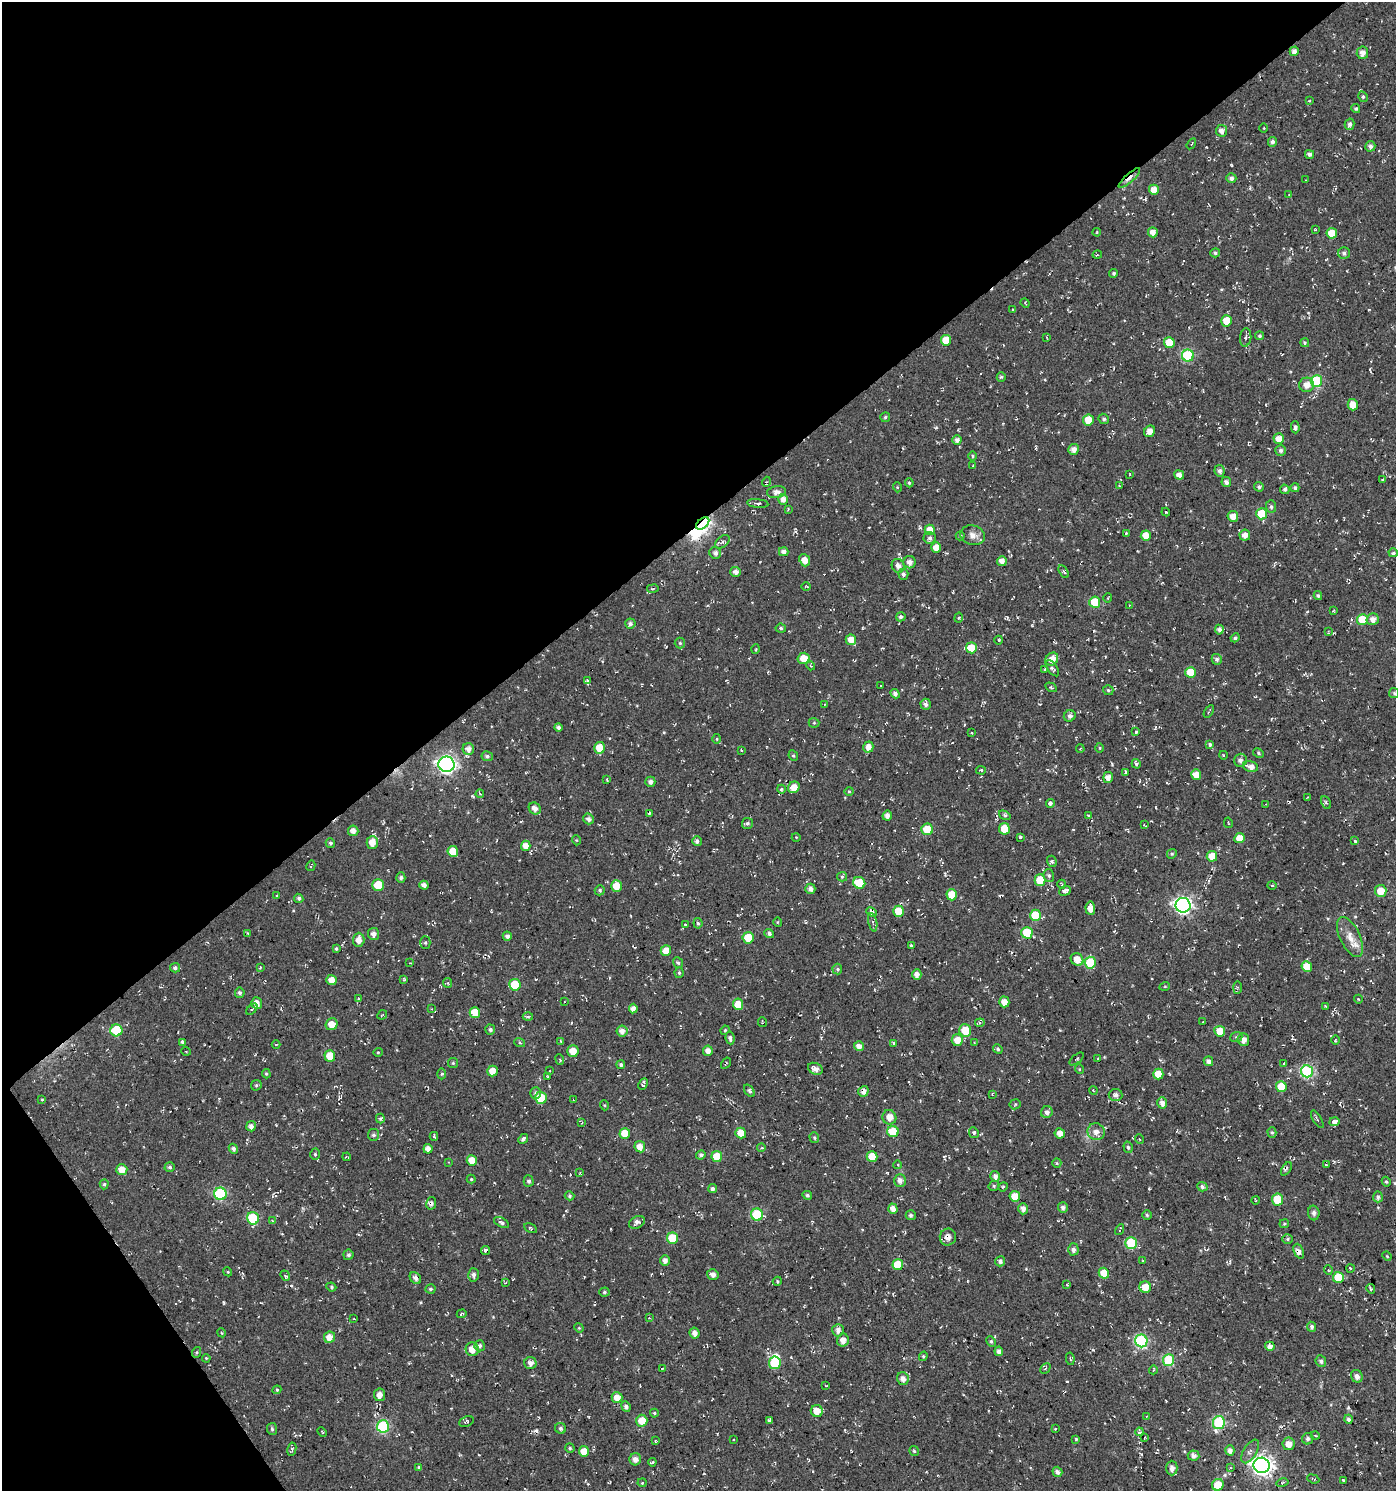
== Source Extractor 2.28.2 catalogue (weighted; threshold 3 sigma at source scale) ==
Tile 5 of 4 x 4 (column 1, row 2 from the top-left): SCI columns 192-1585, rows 2981-4469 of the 5896 x 5960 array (HDU 1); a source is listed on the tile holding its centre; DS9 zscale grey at full resolution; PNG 1398 x 1493 px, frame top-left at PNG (2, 2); each listed source drawn as its Kron ellipse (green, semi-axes under 4 px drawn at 4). Shown black and unused: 38% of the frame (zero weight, under 2 of 3 exposures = <1% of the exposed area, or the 3 px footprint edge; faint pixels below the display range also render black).
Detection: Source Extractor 2.28.2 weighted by HDU 2 'WHT'; one run over the whole footprint, this tile lists its part. Background -0.0148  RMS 0.0082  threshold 0.0367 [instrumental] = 3 sigma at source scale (4.5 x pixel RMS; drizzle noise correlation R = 1.50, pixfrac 1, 0.0396/0.0396 arcsec/px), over >= 5 px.
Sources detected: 507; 2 inside a brighter object's white glare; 13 cosmic-ray / hot-pixel residue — neither listed nor drawn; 2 inside a brighter listed object's ellipse — not listed separately; the other 490 listed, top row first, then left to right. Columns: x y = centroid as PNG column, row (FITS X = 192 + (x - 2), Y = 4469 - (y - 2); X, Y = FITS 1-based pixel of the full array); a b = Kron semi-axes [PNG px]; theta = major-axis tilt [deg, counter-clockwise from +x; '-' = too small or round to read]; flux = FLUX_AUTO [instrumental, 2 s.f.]
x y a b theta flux
1294 51 5 4 - 3.9
1362 53 6 5 - 4.6
1363 97 5 4 - 1.6
1309 101 4 2 - 0.63
1356 109 4 4 - 1.3
1350 124 6 5 - 2.4
1264 128 4 3 - 0.65
1222 131 6 5 - 4.2
1272 142 5 4 - 2.6
1191 144 6 3 56 0.98
1370 146 5 5 - 2.3
1310 154 4 4 - 3
1129 178 14 4 43 9.4
1231 178 5 5 - 2.7
1306 180 3 3 - 0.79
1154 190 5 5 - 7.4
1289 195 4 3 - 0.69
1315 230 3 2 - 0.78
1097 232 4 3 - 0.69
1153 232 5 5 - 4.8
1332 233 5 5 - 16
1215 253 5 4 - 1.5
1344 253 6 5 - 2.3
1097 255 5 3 - 0.66
1114 273 4 4 - 1.5
1025 303 5 3 - 0.74
1013 310 3 3 - 0.91
1227 321 5 5 - 14
1259 336 4 4 - 1.5
1046 337 4 2 - 0.54
1246 337 9 5 84 2.5
946 340 5 5 - 12
1169 343 5 5 - 16
1305 343 4 4 - 1.3
1188 356 6 6 - 63
1001 377 4 4 - 1.2
1316 381 6 5 - 53
1307 385 7 7 - 6.2
1353 405 6 5 - 7.8
885 417 5 5 - 1.4
1104 419 5 5 - 1.7
1088 420 5 5 - 14
1295 427 6 4 -89 1.9
1150 431 6 5 - 5.5
1279 439 5 5 - 7.8
957 440 5 4 - 3
1074 449 5 5 - 4.7
1280 450 5 5 - 1.9
972 456 5 3 - 0.84
973 466 3 2 - 0.5
1220 471 6 5 - 2.5
1130 474 3 2 - 0.62
1179 475 5 4 - 5.3
1383 479 4 2 - 0.87
766 482 5 3 - 0.78
1226 482 5 5 - 3.2
909 483 4 4 - 1
1119 486 4 4 - 0.81
897 487 5 3 - 0.74
1259 487 5 4 - 1.8
1295 488 4 4 - 1.5
1285 489 5 4 - 1.7
776 492 9 6 9 3.8
783 499 5 5 - 4.6
758 503 11 4 -6 1.8
1271 507 6 5 - 1.7
788 509 3 3 - 0.82
1166 512 4 3 - 0.7
1262 514 5 5 - 25
1233 516 5 5 - 6.6
703 523 8 4 38 150
930 530 5 5 - 9.6
1126 533 3 3 - 0.71
973 535 12 9 -16 5.3
1245 535 5 5 - 5.1
960 536 4 4 - 1.1
1146 536 5 5 - 9.3
930 538 6 6 - 2.5
722 542 8 5 41 2.2
936 548 5 5 - 7.5
784 552 5 4 - 3.3
715 553 6 5 - 2.6
1393 553 5 4 - 1.5
805 560 6 5 - 6.7
1002 561 5 5 - 5.1
910 562 6 6 - 3.7
898 566 7 6 - 3.8
1064 571 7 4 -59 1.3
736 572 5 5 - 4.1
903 574 5 5 - 2.2
806 587 4 3 - 0.78
653 589 6 3 9 0.96
1318 595 4 4 - 1.3
1108 598 5 3 - 0.78
1095 602 5 5 - 23
1129 605 3 2 - 0.63
1334 611 4 3 - 0.96
901 617 5 4 - 2.1
959 618 5 4 - 1.2
1362 619 5 5 - 21
1373 619 6 6 - 4.8
630 624 5 5 - 2.7
781 628 5 4 - 1.3
1219 630 5 4 - 2.9
1328 631 3 2 - 0.68
1235 638 4 4 - 1.8
851 640 5 5 - 7.6
999 640 4 3 - 0.68
680 643 5 5 - 1.4
971 648 5 5 - 16
756 649 5 3 - 0.79
804 658 6 5 - 10
1052 659 7 6 - 8.7
1217 659 5 5 - 2.2
811 666 5 3 - 0.92
1052 668 9 4 -53 1.9
1045 669 3 3 - 1
1190 672 5 5 - 16
587 680 4 3 - 0.81
881 686 3 2 - 0.87
1051 687 6 3 -31 1
1108 690 5 5 - 1.4
1394 693 5 5 - 1.1
895 694 5 4 - 2.6
926 704 5 5 - 2.6
824 705 3 2 - 0.51
1209 711 7 3 59 1.1
1070 716 6 5 - 2.6
814 723 5 5 - 0.93
558 727 4 4 - 2.3
1136 732 3 3 - 3.4
972 733 3 2 - 0.59
717 739 5 3 - 0.77
1210 744 4 3 - 1.7
868 747 5 5 - 5.7
599 748 6 5 - 11
1100 748 5 3 - 0.76
468 749 6 5 - 4.3
1080 749 4 3 - 0.64
741 750 3 2 - 0.75
1258 753 6 4 -30 1.2
1223 755 4 3 - 0.57
487 756 6 5 - 1.8
793 756 5 4 - 1.1
1240 760 6 6 - 3.1
446 764 8 7 - 260
1136 764 5 4 - 1.5
1251 767 8 5 -15 5
981 770 5 4 - 1.4
1125 773 3 3 - 1.4
1196 775 5 5 - 8
1108 777 5 4 - 5.9
607 779 4 2 - 0.6
650 782 5 5 - 2.3
794 787 6 5 - 7.1
781 789 4 4 - 0.96
849 791 4 4 - 0.87
480 794 4 3 - 0.76
1307 798 4 2 - 0.76
1326 802 7 4 -62 1.4
1050 803 4 4 - 2.7
1266 804 2 2 - 0.43
535 809 6 5 - 3.7
649 813 3 2 - 0.82
1005 815 6 4 -33 1.5
887 816 5 5 - 3.5
1088 816 4 4 - 1.1
589 819 5 5 - 2.5
747 823 5 5 - 1.6
1228 823 5 2 - 0.67
1144 825 4 2 - 0.72
927 829 6 6 - 16
1004 829 6 5 - 18
353 831 5 5 - 4.7
796 837 4 3 - 0.56
1020 837 3 3 - 1.1
1239 838 5 5 - 10
576 840 5 3 - 0.65
697 841 5 4 - 2.6
1355 841 4 4 - 0.98
372 842 6 5 - 8.8
330 843 5 4 - 1.6
526 846 5 4 - 6
453 851 5 5 - 11
1172 854 5 4 - 1.2
1212 856 5 5 - 11
1052 861 6 4 -69 1.5
311 866 5 4 - 1.1
1049 876 6 5 - 1.6
842 877 5 4 - 1.2
401 878 5 4 - 2.3
1040 880 5 5 - 19
859 883 6 5 - 26
1062 884 4 4 - 0.81
378 885 6 5 - 24
424 885 4 4 - 3.4
1272 885 4 3 - 0.81
616 886 6 5 - 11
810 889 5 5 - 3.5
600 890 5 5 - 1.6
1065 891 6 4 23 2.8
1381 891 6 6 - 9.8
952 895 5 5 - 16
277 896 4 3 - 0.78
299 898 5 4 - 1.5
1183 905 7 7 - 250
1090 908 7 5 -85 6.5
898 911 5 5 - 13
872 912 6 4 -25 2.4
1035 915 6 5 - 22
777 922 5 3 - 0.71
873 922 9 3 -78 1.7
698 923 5 4 - 1.3
685 924 3 3 - 0.89
1027 933 6 5 - 32
248 934 4 2 - 0.75
373 934 6 5 - 3.7
769 934 5 4 - 2.1
507 936 4 4 - 2.6
1350 937 21 10 -64 8.7
748 938 5 5 - 21
359 940 7 5 88 5.7
425 943 6 5 - 1.5
911 945 4 3 - 1.3
336 949 3 3 - 1
666 951 5 5 - 8.1
1077 959 7 6 - 8.7
410 963 3 2 - 0.57
678 963 5 4 - 1.4
1090 963 6 5 - 34
1307 966 5 5 - 12
260 967 3 3 - 0.87
175 968 5 4 - 1.8
837 969 5 5 - 1.3
679 973 5 4 - 1.2
917 975 5 4 - 4.7
404 979 4 3 - 0.9
332 980 5 5 - 7
447 983 5 4 - 0.92
515 985 6 5 - 26
1165 986 5 3 - 0.73
1237 988 6 3 88 1
240 993 5 5 - 2
358 998 4 3 - 0.81
1358 999 4 3 - 0.61
564 1002 2 2 - 0.65
1004 1002 5 5 - 5.9
257 1003 6 5 - 5.7
738 1004 5 5 - 11
1325 1006 3 2 - 0.54
633 1008 5 4 - 4
252 1009 7 3 45 0.81
432 1009 4 2 - 0.55
475 1013 5 5 - 17
382 1015 5 3 - 0.77
528 1016 5 3 - 1
762 1022 5 2 - 0.69
1203 1022 2 2 - 0.6
980 1023 5 4 - 1.1
332 1024 6 5 - 9.1
116 1030 6 6 - 32
490 1030 5 5 - 2
725 1030 5 4 - 0.86
965 1030 6 6 - 19
622 1031 5 5 - 4.4
1220 1031 5 5 - 10
1236 1037 6 5 - 1.6
730 1038 6 4 -82 2.4
957 1040 6 5 - 9.6
1243 1040 6 6 - 4.5
1335 1040 5 3 - 0.69
561 1041 4 4 - 1.2
182 1042 4 3 - 1.4
520 1042 5 3 - 0.97
974 1042 3 3 - 0.87
893 1043 3 3 - 0.96
276 1044 4 3 - 0.63
859 1046 5 4 - 5
998 1049 5 4 - 1.1
186 1051 5 3 - 0.69
573 1051 6 5 - 10
708 1051 5 4 - 5.2
378 1052 4 4 - 0.96
330 1056 6 5 - 12
560 1059 5 3 - 1
1077 1059 8 2 40 0.86
1098 1059 3 2 - 1
1208 1061 5 4 - 3.2
453 1063 5 5 - 1
726 1063 6 2 58 0.75
1284 1064 3 3 - 0.65
621 1065 4 4 - 1.8
815 1069 8 5 -25 5
1079 1069 5 3 - 0.66
493 1071 5 5 - 8
550 1071 3 2 - 0.68
1307 1071 6 6 - 89
266 1074 5 4 - 1
442 1074 5 3 - 0.88
1158 1074 5 5 - 12
548 1077 3 2 - 0.64
643 1084 6 3 65 1.8
256 1085 6 5 - 1.2
1281 1087 5 5 - 17
1093 1090 4 3 - 0.73
749 1091 7 4 -54 2
863 1091 5 5 - 3.9
536 1093 6 5 - 2.3
992 1094 3 3 - 0.66
1116 1095 7 6 - 2.7
541 1098 6 6 - 20
42 1100 4 2 - 0.68
573 1100 3 2 - 0.57
1162 1103 5 5 - 4
1015 1104 5 5 - 1
604 1105 5 3 - 0.76
1047 1112 6 5 - 3.2
889 1117 7 7 - 6.1
380 1119 5 4 - 1.4
1317 1119 10 3 -58 1.2
1334 1122 5 4 - 6.6
582 1123 4 4 - 0.74
251 1126 5 4 - 3.1
893 1132 6 5 - 23
1096 1132 9 8 - 6.2
625 1133 5 5 - 14
741 1133 5 5 - 12
974 1133 5 4 - 1.4
1060 1133 5 5 - 5.8
1272 1133 5 4 - 1.5
373 1135 6 5 - 1.8
434 1136 4 3 - 1.3
814 1138 5 5 - 1.3
523 1139 5 4 - 2.3
1139 1139 5 3 - 0.7
640 1147 6 5 - 6.8
1128 1147 6 4 -74 1.3
761 1148 4 3 - 0.83
233 1149 5 4 - 2.1
428 1149 5 4 - 4.4
315 1154 5 5 - 1.1
701 1155 5 4 - 2.2
717 1156 5 5 - 14
347 1157 4 2 - 0.76
872 1157 5 5 - 14
472 1160 5 5 - 8.8
449 1162 4 2 - 0.61
1057 1163 5 4 - 0.85
898 1165 4 3 - 0.71
1326 1165 4 3 - 0.82
170 1167 5 4 - 1.5
1286 1169 7 2 56 0.93
122 1170 5 5 - 8.5
580 1172 4 3 - 0.7
995 1176 5 5 - 3.6
471 1179 4 4 - 0.93
529 1181 5 5 - 1.8
900 1181 6 5 - 3.9
1386 1182 5 4 - 1.1
104 1184 5 4 - 1.3
994 1186 5 5 - 1.2
1003 1187 5 4 - 1
1202 1187 5 4 - 2.6
712 1189 4 4 - 2.3
220 1194 6 6 - 66
807 1195 5 4 - 1.7
569 1196 5 4 - 1.4
1015 1196 5 5 - 11
1378 1197 5 5 - 2.5
1277 1199 6 5 - 20
1255 1200 4 2 - 0.59
431 1203 6 5 - 2.6
1063 1208 5 5 - 2.4
893 1209 5 4 - 5.3
1023 1209 5 4 - 4
1314 1213 7 6 - 2.4
757 1215 6 6 - 44
911 1215 5 5 - 1.9
1147 1215 5 4 - 1.1
253 1218 6 6 - 41
272 1220 4 2 - 0.61
501 1222 8 4 -29 1.8
637 1222 8 6 27 3.9
1284 1224 5 4 - 0.99
531 1228 7 3 -28 1
1120 1230 6 3 61 1.2
948 1237 8 8 - 4.8
672 1238 5 5 - 23
1287 1239 5 4 - 1.1
1131 1243 6 5 - 41
1073 1249 6 5 - 2.6
486 1250 4 3 - 1.9
1299 1251 8 4 -66 3.3
348 1255 5 5 - 1.9
1387 1256 5 4 - 0.81
665 1260 5 5 - 3.6
1000 1261 5 5 - 2.7
1143 1261 3 3 - 5
898 1265 5 5 - 21
1350 1268 4 3 - 0.88
1328 1270 5 3 - 0.69
228 1272 4 3 - 0.7
1104 1273 5 5 - 14
713 1274 6 5 - 3.6
474 1275 7 5 -87 2.5
285 1276 5 3 - 1.7
1338 1277 5 5 - 25
415 1278 6 5 - 3.2
777 1281 5 4 - 0.95
505 1283 3 2 - 0.71
1067 1285 4 3 - 0.7
331 1287 5 4 - 1.1
1145 1287 6 5 - 10
430 1289 5 4 - 1.5
1371 1289 5 3 - 1.2
604 1292 5 4 - 1.3
462 1314 5 3 - 1.2
649 1318 4 3 - 0.98
354 1319 4 3 - 0.83
1312 1327 5 4 - 2.2
579 1328 5 4 - 0.88
838 1330 6 5 - 3.8
222 1333 4 3 - 0.77
695 1333 5 5 - 4.2
330 1337 6 5 - 7
843 1340 6 6 - 5.4
991 1341 5 4 - 1.2
1141 1341 6 6 - 94
480 1346 5 5 - 2.7
1270 1346 5 4 - 3.4
472 1349 7 6 - 7
999 1351 5 4 - 3.8
197 1352 5 3 - 0.94
923 1356 5 4 - 0.93
206 1358 4 3 - 0.72
1070 1359 6 2 -80 0.72
1169 1360 6 5 - 45
1321 1361 6 5 - 1.9
530 1363 6 6 - 3.8
775 1363 6 6 - 31
663 1368 4 2 - 0.62
1045 1368 6 3 45 1.1
1153 1370 4 3 - 0.73
1357 1376 6 5 - 3.7
903 1379 6 6 - 4
826 1386 3 2 - 0.57
277 1390 4 4 - 0.98
379 1395 6 5 - 4.5
617 1397 5 5 - 7.2
626 1406 5 4 - 2.3
817 1411 6 6 - 8.6
654 1413 4 4 - 0.94
1146 1417 4 2 - 0.69
1349 1419 4 4 - 2.9
466 1421 8 5 20 1.3
642 1421 6 5 - 12
769 1421 3 3 - 1.8
1219 1423 7 6 - 78
383 1426 6 6 - 67
561 1428 6 5 - 1.7
272 1429 6 5 - 1.3
1055 1429 2 2 - 0.8
322 1432 5 3 - 0.77
1139 1432 4 4 - 1.7
1315 1435 4 3 - 0.72
1144 1438 3 2 - 0.49
733 1439 4 3 - 0.68
1076 1439 4 3 - 0.88
1308 1439 6 5 - 2.6
655 1441 3 3 - 0.8
1289 1444 6 6 - 6.7
570 1448 5 4 - 1.2
292 1449 7 4 81 1.3
1230 1450 5 4 - 3.9
584 1451 5 5 - 8.8
914 1451 5 5 - 1.1
1250 1451 13 6 58 3.6
1193 1456 6 5 - 3
635 1459 6 6 - 4.1
652 1462 4 2 - 1.1
1262 1465 8 7 - 400
419 1467 4 3 - 0.99
1172 1468 7 5 90 3.7
1230 1468 4 3 - 0.9
1057 1472 5 4 - 3.4
1313 1479 6 3 -21 1.3
1343 1480 3 3 - 1.7
1282 1482 6 3 11 0.96
642 1483 4 4 - 0.89
1218 1485 6 5 - 13
Overlapping masked pixels (flux is a lower limit): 4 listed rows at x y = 1129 178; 703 523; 863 1091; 741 1133